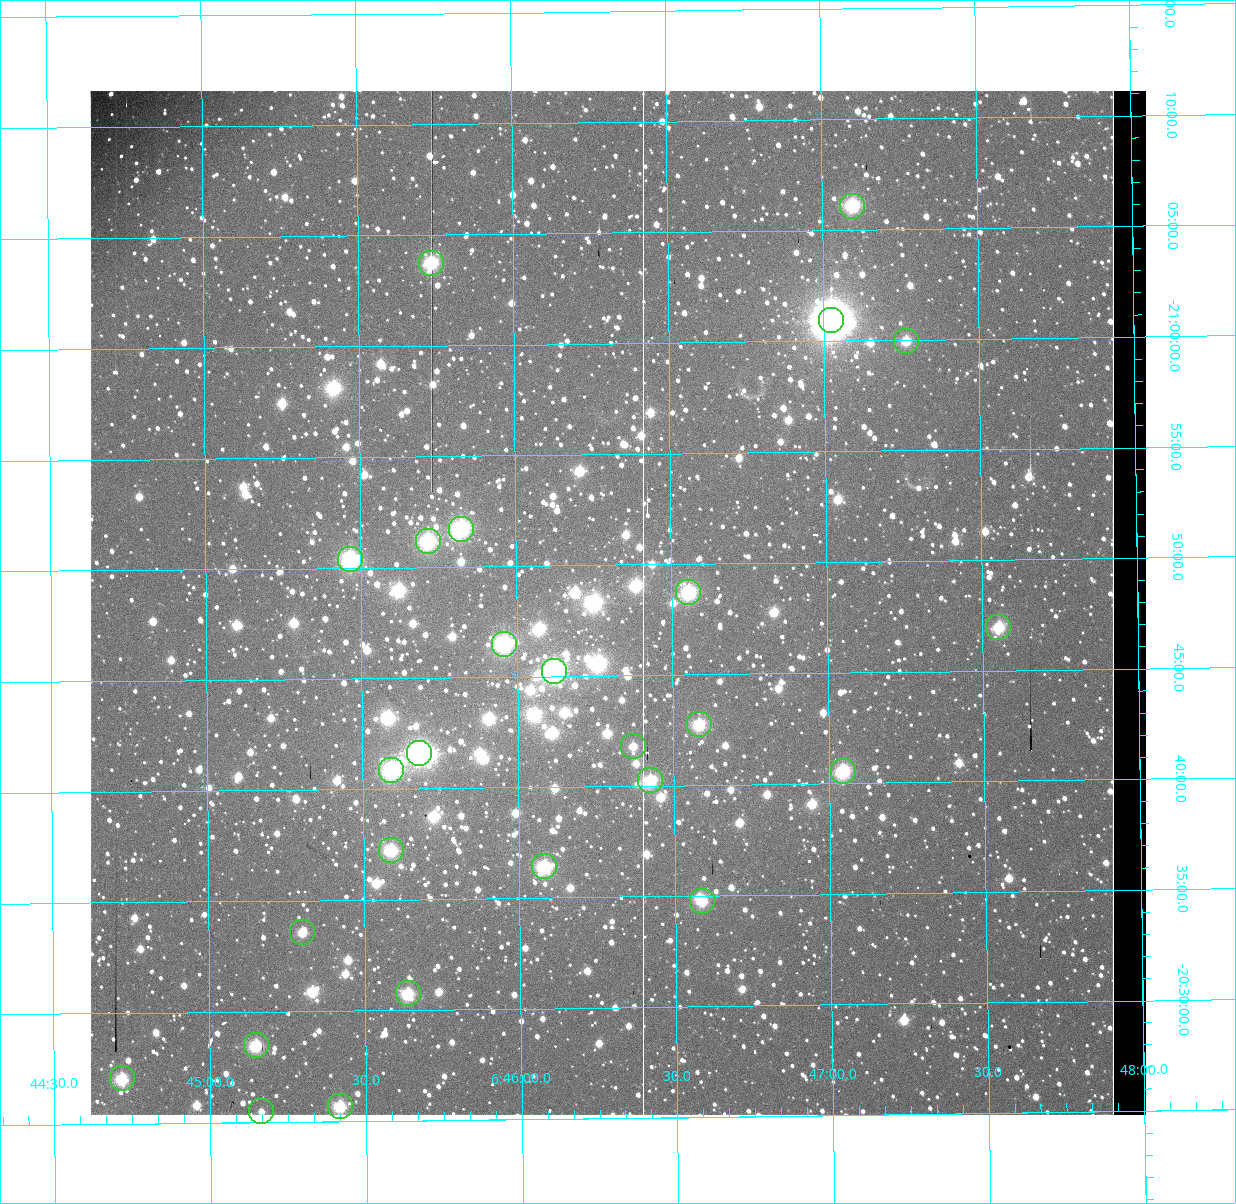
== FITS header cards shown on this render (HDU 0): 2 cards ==
NAXIS1  =                 1056 / Axis length
NAXIS2  =                 1024 / Axis length

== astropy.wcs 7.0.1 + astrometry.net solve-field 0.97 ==
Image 1056 x 1024 px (HDU 0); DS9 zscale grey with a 90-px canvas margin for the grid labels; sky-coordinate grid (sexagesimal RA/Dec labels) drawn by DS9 from the SOLVED WCS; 26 Tycho-2 reference stars matched to detected sources circled (green)
Header WCS: none
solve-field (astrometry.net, Tycho-2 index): SOLVED blind (the file carries no WCS)
Solved WCS: RA---TAN-SIP/DEC--TAN-SIP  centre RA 06:46:20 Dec -20:48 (101.58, -20.80 deg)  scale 2.71 arcsec/px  FOV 47.7' x 46.3'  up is +179 deg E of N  parity normal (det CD < 0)
(file carries no celestial WCS; the grid is the blind solution)
Tycho-2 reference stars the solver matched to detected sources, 26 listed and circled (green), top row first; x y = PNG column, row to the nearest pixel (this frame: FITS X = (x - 91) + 1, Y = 1024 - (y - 91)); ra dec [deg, ICRS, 3 dp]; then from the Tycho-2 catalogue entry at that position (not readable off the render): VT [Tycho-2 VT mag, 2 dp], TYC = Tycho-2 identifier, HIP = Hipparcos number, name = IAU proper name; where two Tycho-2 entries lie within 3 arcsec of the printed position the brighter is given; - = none
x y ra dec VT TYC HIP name
853 206 101.774 -21.102 7.91 5961-1426-1 - -
432 263 101.434 -21.062 7.97 5961-2270-1 - -
832 320 101.756 -21.015 6.03 5961-3333-1 32504 -
907 341 101.816 -20.999 10.13 5961-1866-1 - -
462 529 101.456 -20.862 8.27 5961-1358-1 - -
429 541 101.429 -20.853 7.54 5961-362-1 32393 -
351 559 101.367 -20.840 8.23 5961-2850-1 - -
689 592 101.639 -20.812 7.87 5961-2866-1 32467 -
999 627 101.888 -20.783 9.38 5961-2236-1 - -
505 644 101.489 -20.775 7.05 5961-3331-1 32406 -
555 671 101.530 -20.754 7.32 5961-3329-1 32426 -
700 724 101.646 -20.712 9.35 5961-3181-1 - -
634 746 101.593 -20.697 9.72 5961-3011-1 - -
420 753 101.420 -20.694 7.79 5961-3346-1 - -
392 770 101.398 -20.681 8.35 5961-3326-1 32390 -
844 771 101.761 -20.676 8.31 5961-3335-1 - -
651 780 101.606 -20.671 9.14 5961-2202-1 - -
392 850 101.397 -20.621 9.06 5957-285-1 - -
545 866 101.520 -20.607 7.91 5957-811-1 32422 -
703 901 101.647 -20.579 8.94 5957-19-1 - -
303 932 101.325 -20.560 9.46 5957-1381-1 - -
409 993 101.409 -20.513 9.32 5957-695-1 - -
257 1045 101.287 -20.475 9.34 5957-657-1 - -
123 1078 101.179 -20.451 8.29 5957-1531-1 - -
341 1106 101.354 -20.428 9.33 5957-815-1 - -
262 1111 101.291 -20.425 10.44 5957-367-1 - -